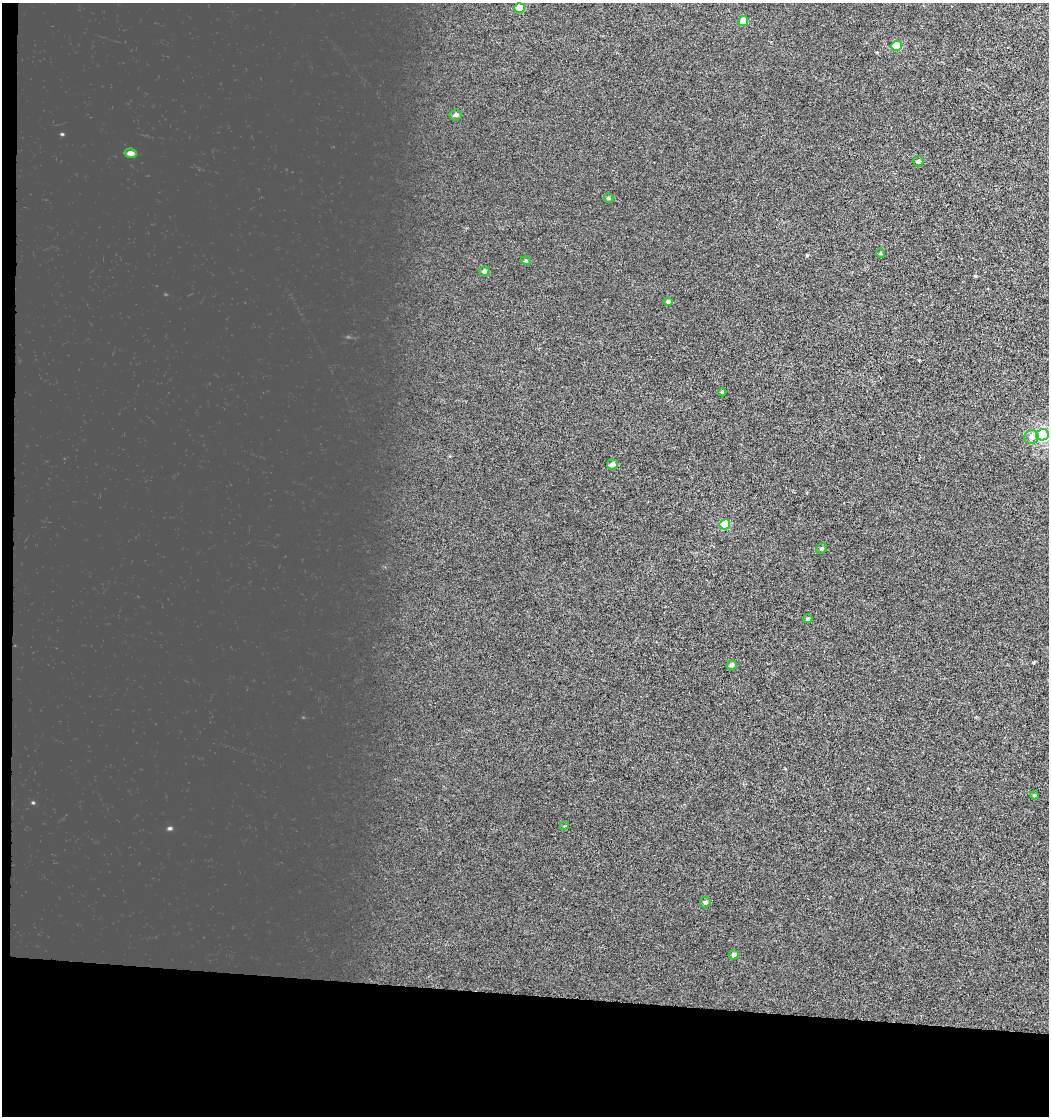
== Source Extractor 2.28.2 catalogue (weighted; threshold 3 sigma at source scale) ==
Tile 3 of 2 x 2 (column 1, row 2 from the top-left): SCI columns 1239-2285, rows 1034-2147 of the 4824 x 4583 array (HDU 1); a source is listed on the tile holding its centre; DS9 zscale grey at full resolution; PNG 1051 x 1118 px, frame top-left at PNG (2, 3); each listed source drawn as its Kron ellipse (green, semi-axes under 4 px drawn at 4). Shown black and unused: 12% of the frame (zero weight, under 3 of 6 exposures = <1% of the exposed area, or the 3 px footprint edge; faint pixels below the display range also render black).
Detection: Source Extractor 2.28.2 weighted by HDU 2 'WHT'; one run over the whole footprint, this tile lists its part. Background 0.0025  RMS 0.0028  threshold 0.0114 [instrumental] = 3 sigma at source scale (4.09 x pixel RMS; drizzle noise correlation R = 1.36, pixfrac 0.8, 0.0396/0.0396 arcsec/px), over >= 5 px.
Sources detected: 23; all 23 listed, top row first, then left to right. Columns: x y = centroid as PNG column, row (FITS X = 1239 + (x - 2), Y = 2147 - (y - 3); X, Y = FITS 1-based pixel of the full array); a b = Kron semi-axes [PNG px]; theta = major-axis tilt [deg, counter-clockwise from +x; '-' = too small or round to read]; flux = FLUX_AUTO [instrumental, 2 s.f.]
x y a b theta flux
520 8 5 5 - 4.6
743 21 5 5 - 4.6
896 46 5 5 - 6.9
456 115 6 5 - 0.74
130 153 6 4 -10 1.2
918 161 5 5 - 0.48
608 198 5 4 - 0.33
880 253 5 3 - 0.2
526 261 5 3 - 0.23
484 271 5 5 - 0.56
668 302 5 4 - 0.51
722 392 4 4 - 0.28
1042 435 6 6 - 32
1032 437 7 7 - 0.85
612 464 5 5 - 0.91
725 524 5 5 - 5.6
821 548 6 5 - 0.35
808 619 5 4 - 0.36
732 665 5 5 - 0.61
1034 795 4 4 - 0.26
564 826 4 3 - 0.27
705 902 5 5 - 0.49
734 955 5 4 - 0.8
Isophote crosses this tile's border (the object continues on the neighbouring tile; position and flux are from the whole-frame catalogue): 1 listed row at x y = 1042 435
Unlisted compact peaks at least as high as the median listed source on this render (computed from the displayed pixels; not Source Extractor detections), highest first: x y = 170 828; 62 134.